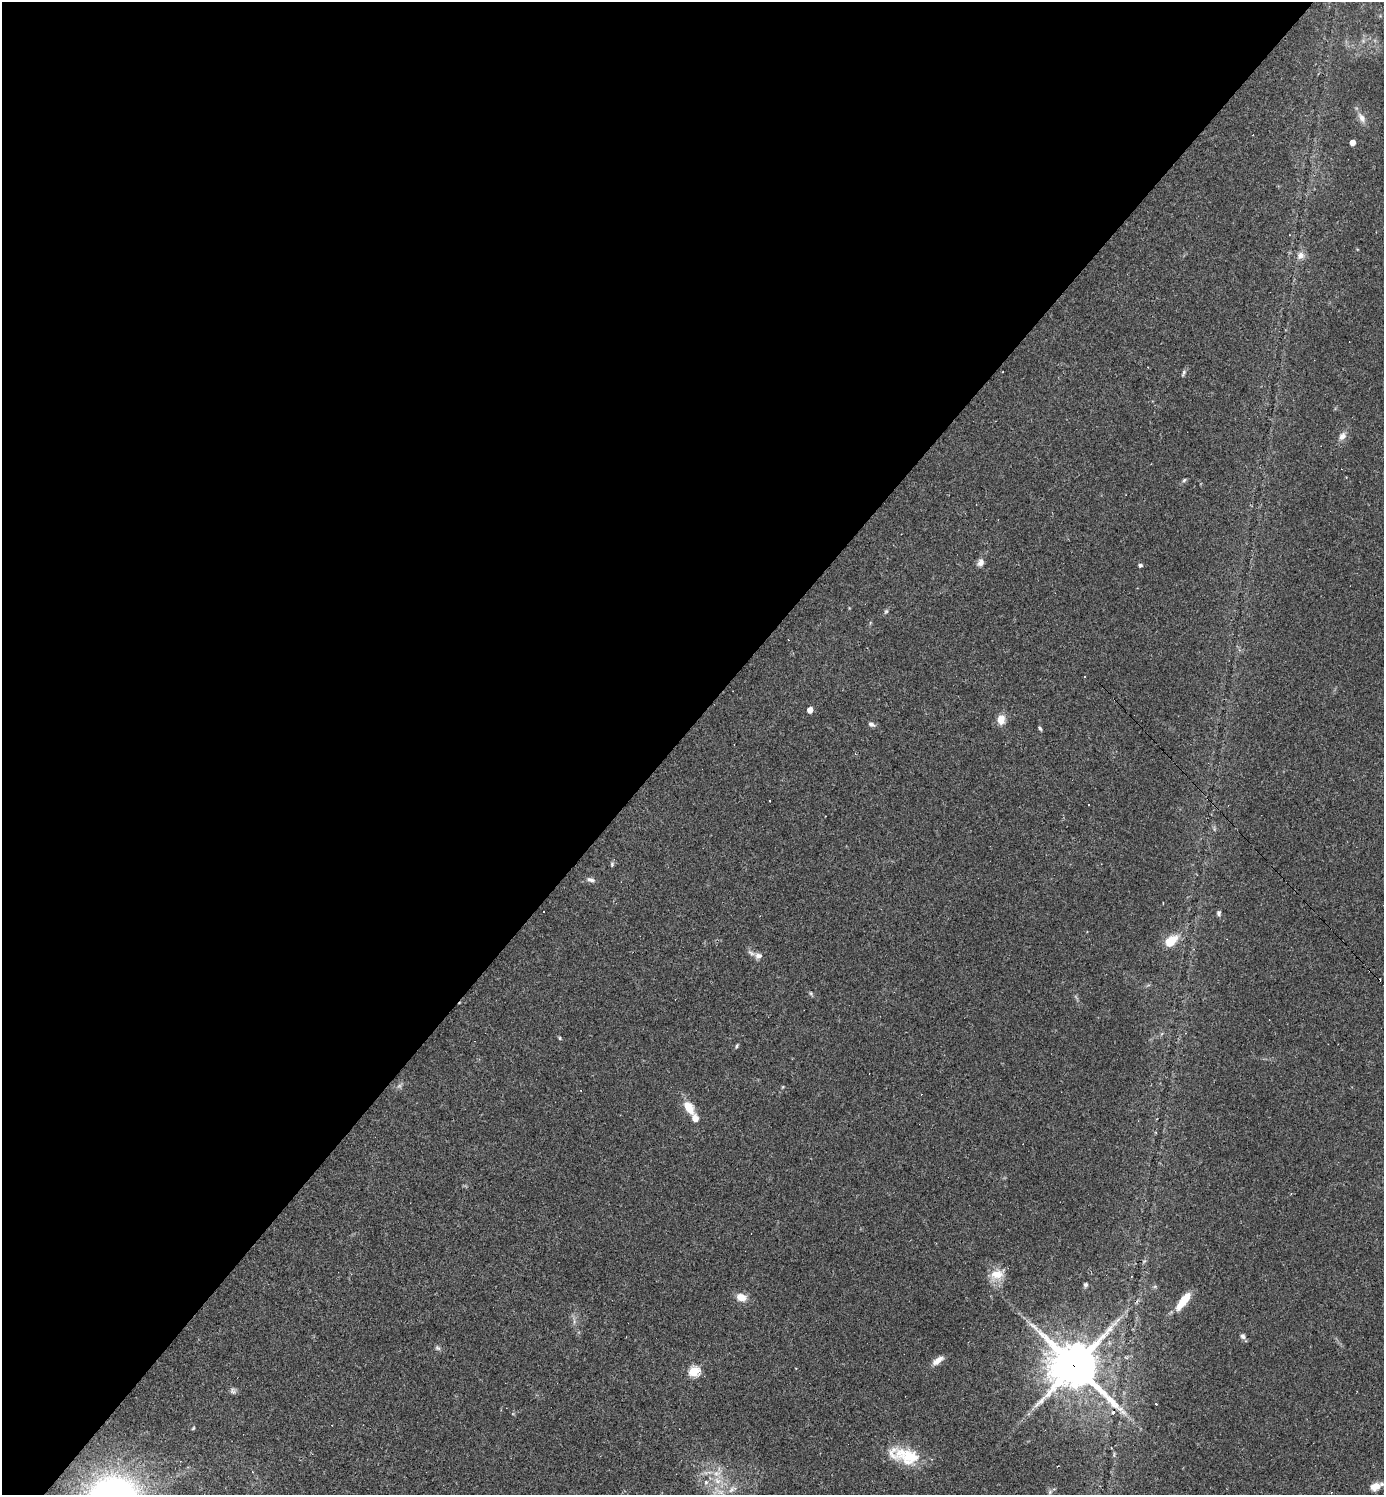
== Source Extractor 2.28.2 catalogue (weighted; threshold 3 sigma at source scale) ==
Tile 5 of 4 x 4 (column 1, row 2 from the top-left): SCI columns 294-1675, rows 2988-4480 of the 5975 x 5974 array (HDU 1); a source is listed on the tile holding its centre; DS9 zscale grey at full resolution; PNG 1386 x 1497 px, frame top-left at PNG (2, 2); no overlay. Shown black and unused: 49% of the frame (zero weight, under 2 of 3 exposures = <1% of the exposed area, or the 3 px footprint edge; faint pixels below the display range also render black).
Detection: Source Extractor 2.28.2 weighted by HDU 2 'WHT'; one run over the whole footprint, this tile lists its part. Background 0.0384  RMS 0.0049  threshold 0.0222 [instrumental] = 3 sigma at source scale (4.5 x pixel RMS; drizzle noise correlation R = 1.50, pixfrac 1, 0.05/0.05 arcsec/px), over >= 5 px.
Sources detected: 68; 3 too faint to see at this stretch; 12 cosmic-ray / hot-pixel residue — not listed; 5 inside a brighter listed object's ellipse — not listed separately; the other 48 listed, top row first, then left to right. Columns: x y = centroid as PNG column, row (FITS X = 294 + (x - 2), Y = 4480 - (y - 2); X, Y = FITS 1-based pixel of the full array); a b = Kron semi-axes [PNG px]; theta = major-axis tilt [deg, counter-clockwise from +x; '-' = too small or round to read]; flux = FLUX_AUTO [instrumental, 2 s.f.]
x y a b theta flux
1362 118 16 9 -62 3.8
1352 143 4 4 - 5
1300 255 12 11 - 3.4
1184 373 10 5 62 1.1
1342 436 11 8 48 3.2
1184 480 6 5 - 0.86
980 563 9 7 68 2.7
1140 565 4 4 - 1.4
886 611 8 5 62 0.93
810 710 5 4 - 5.7
1001 720 12 9 -87 5.4
871 724 9 6 -24 1.6
1040 728 6 3 -53 0.79
1214 829 8 4 -82 0.91
612 864 7 4 81 0.79
590 880 12 6 -11 1.9
544 912 3 3 - 1.5
1219 913 7 5 -87 1.2
1171 941 14 8 40 14
758 956 10 8 -15 2.4
811 993 7 4 -63 0.77
560 1038 5 4 - 0.62
737 1046 7 4 56 0.79
783 1087 5 4 - 0.47
689 1108 15 9 -58 9.5
1291 1194 3 3 - 0.38
997 1275 22 15 32 8.6
1131 1277 3 2 - 0.32
1085 1285 6 5 - 1.1
1155 1286 6 4 0 0.81
741 1297 12 9 -15 5.9
1184 1301 21 7 53 13
574 1321 14 4 -86 1.7
1243 1336 8 6 -57 1.5
437 1348 8 6 -19 1.2
938 1360 16 7 35 4
1074 1366 19 17 -38 1800
694 1371 6 5 - 40
233 1391 9 8 - 1.6
1156 1404 3 3 - 0.57
193 1428 5 4 - 0.55
1114 1455 8 3 85 0.78
905 1456 39 17 -15 23
717 1473 18 9 27 6.1
1375 1487 12 9 24 5
718 1492 24 15 -14 9.5
1050 1492 7 5 69 0.97
1331 1492 4 3 - 0.34
Overlapping masked pixels (flux is a lower limit): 1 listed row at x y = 1074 1366
Isophote crosses this tile's border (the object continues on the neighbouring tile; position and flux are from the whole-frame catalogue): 1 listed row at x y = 718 1492